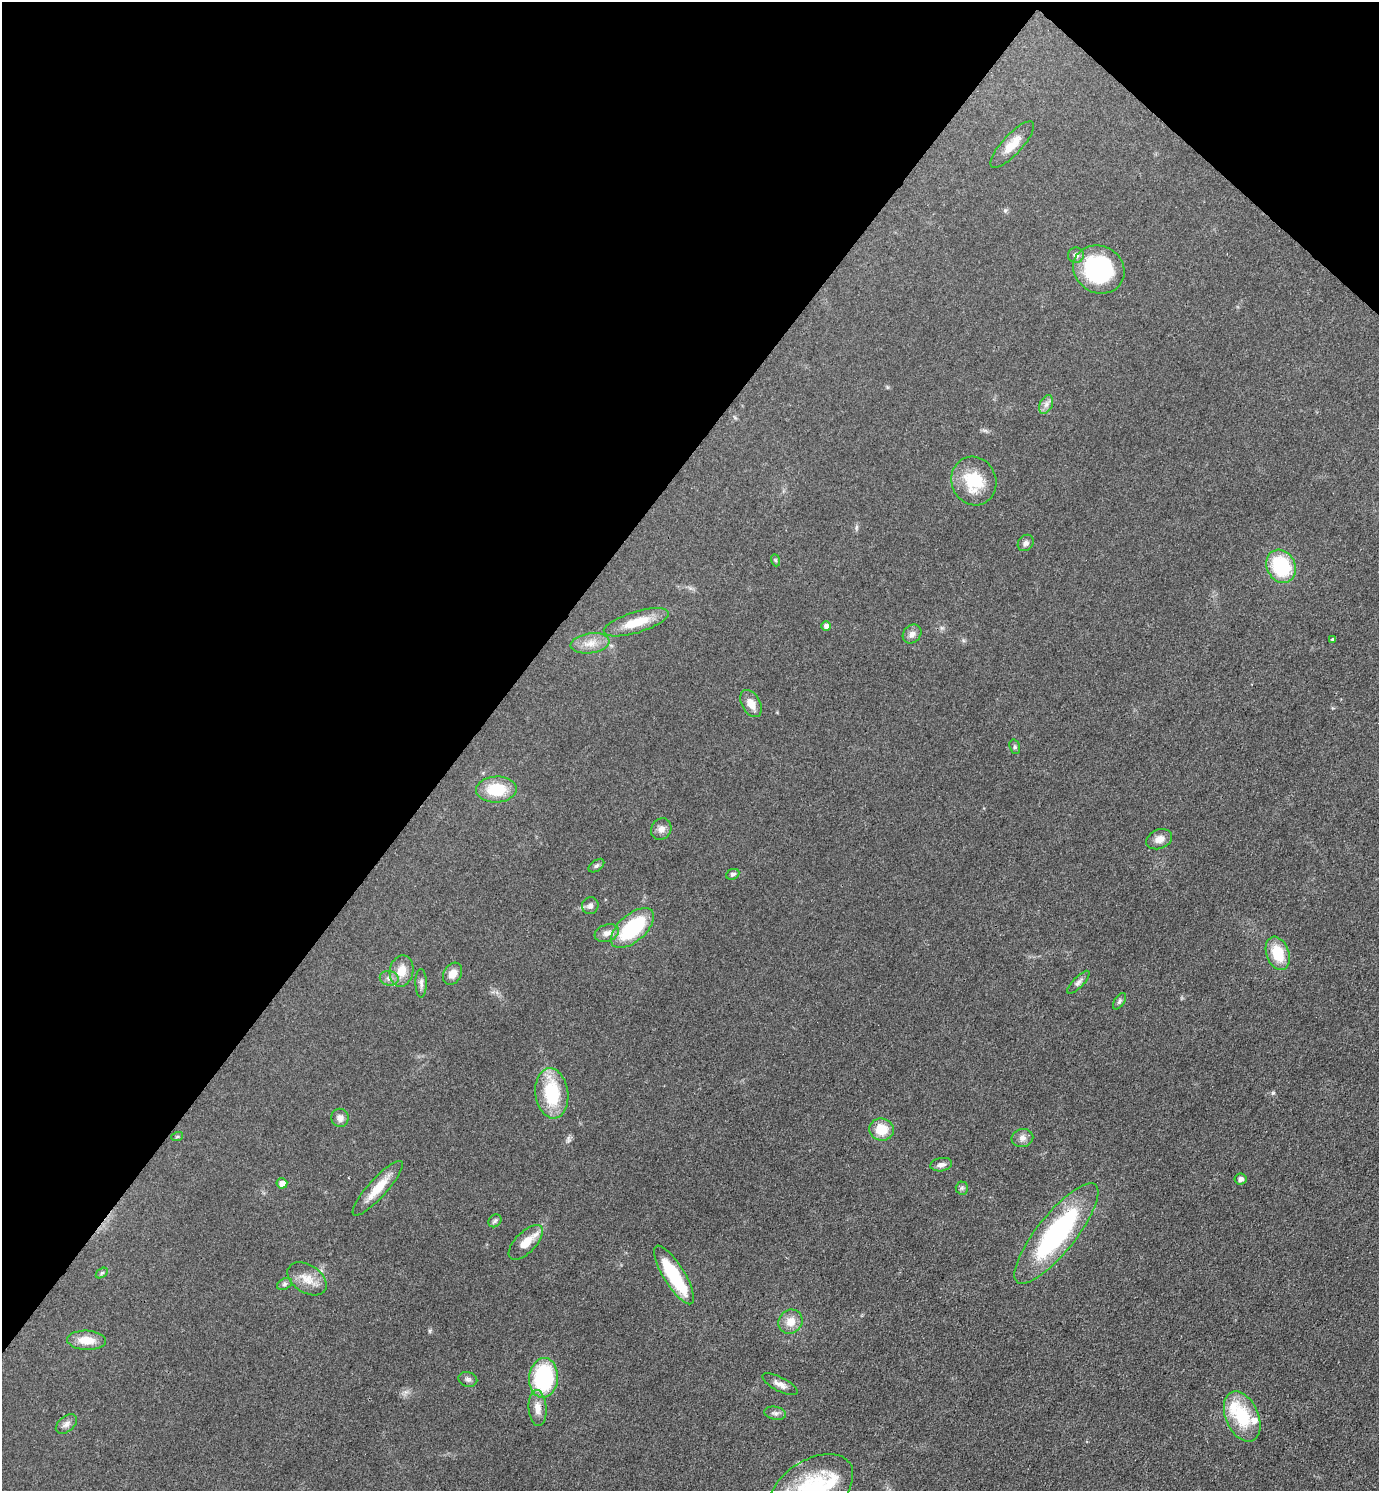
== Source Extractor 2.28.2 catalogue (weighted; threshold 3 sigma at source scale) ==
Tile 2 of 4 x 4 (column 2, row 1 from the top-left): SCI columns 1676-3052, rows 4469-5957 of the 5962 x 5959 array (HDU 1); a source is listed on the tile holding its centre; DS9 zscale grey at full resolution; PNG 1381 x 1493 px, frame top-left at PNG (2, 2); each listed source drawn as its Kron ellipse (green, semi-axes under 4 px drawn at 4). Shown black and unused: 37% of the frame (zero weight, under 3 of 4 exposures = <1% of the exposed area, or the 3 px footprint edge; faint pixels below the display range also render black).
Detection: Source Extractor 2.28.2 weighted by HDU 2 'WHT'; one run over the whole footprint, this tile lists its part. Background 0.0779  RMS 0.0064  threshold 0.029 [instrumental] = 3 sigma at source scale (4.5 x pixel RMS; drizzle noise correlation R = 1.50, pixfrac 1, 0.05/0.05 arcsec/px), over >= 5 px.
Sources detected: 61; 1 inside a brighter object's white glare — neither listed nor drawn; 3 inside a brighter listed object's ellipse — not listed separately; the other 57 listed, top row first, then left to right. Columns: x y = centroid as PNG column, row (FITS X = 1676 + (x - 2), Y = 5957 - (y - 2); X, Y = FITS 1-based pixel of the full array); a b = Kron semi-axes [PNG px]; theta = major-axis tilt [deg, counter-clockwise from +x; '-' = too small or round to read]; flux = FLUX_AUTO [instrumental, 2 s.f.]
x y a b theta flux
1012 144 30 10 47 9.9
1076 255 8 7 - 2.3
1099 269 26 23 -28 71
1046 404 10 6 63 2.8
974 481 24 22 -66 25
1026 543 9 7 48 2.3
775 560 6 4 -70 0.89
1281 566 17 14 -63 43
636 622 34 10 17 16
826 626 5 4 - 2.6
912 634 10 8 48 3.2
1333 640 4 3 - 1.2
590 643 19 10 8 7.6
751 704 14 9 -61 6.5
1015 747 7 5 -73 1.2
496 790 20 13 3 22
661 829 11 9 52 3.6
1159 839 13 9 22 5.1
596 866 9 5 36 1.4
733 874 7 5 25 1.6
590 906 8 8 - 2.5
632 928 26 13 41 47
607 933 12 8 18 4
1278 953 17 11 -69 18
402 971 16 11 79 9.6
453 974 12 9 59 6.1
389 978 9 7 -12 2.8
1078 982 15 5 46 2.4
421 983 14 5 -90 2.6
1119 1001 9 5 57 1.4
552 1093 25 16 -83 37
340 1118 9 8 - 3.6
881 1129 12 11 - 14
177 1137 6 4 19 0.68
1022 1138 11 9 11 3.5
941 1165 11 6 9 2.9
1240 1179 6 5 - 2.6
282 1183 5 5 - 4.7
378 1188 36 9 48 13
962 1188 6 6 - 1.4
495 1221 7 5 45 1.3
1056 1233 62 19 51 100
526 1242 22 10 45 11
102 1273 7 4 35 1
674 1275 34 10 -58 40
307 1279 21 14 -33 9.8
284 1284 8 5 28 1.6
790 1322 12 11 - 7.6
87 1340 19 9 -3 10
543 1378 20 14 85 62
468 1379 9 7 -16 2.1
780 1384 19 7 -27 4.3
537 1408 18 9 -86 6.6
775 1413 11 6 -12 2.3
1242 1417 26 16 -66 31
66 1424 12 7 40 3
811 1490 47 29 35 51
Isophote crosses this tile's border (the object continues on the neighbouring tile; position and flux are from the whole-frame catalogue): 1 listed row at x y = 811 1490
Unlisted compact peaks at least as high as the median listed source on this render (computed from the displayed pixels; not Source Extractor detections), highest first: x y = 1273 1093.